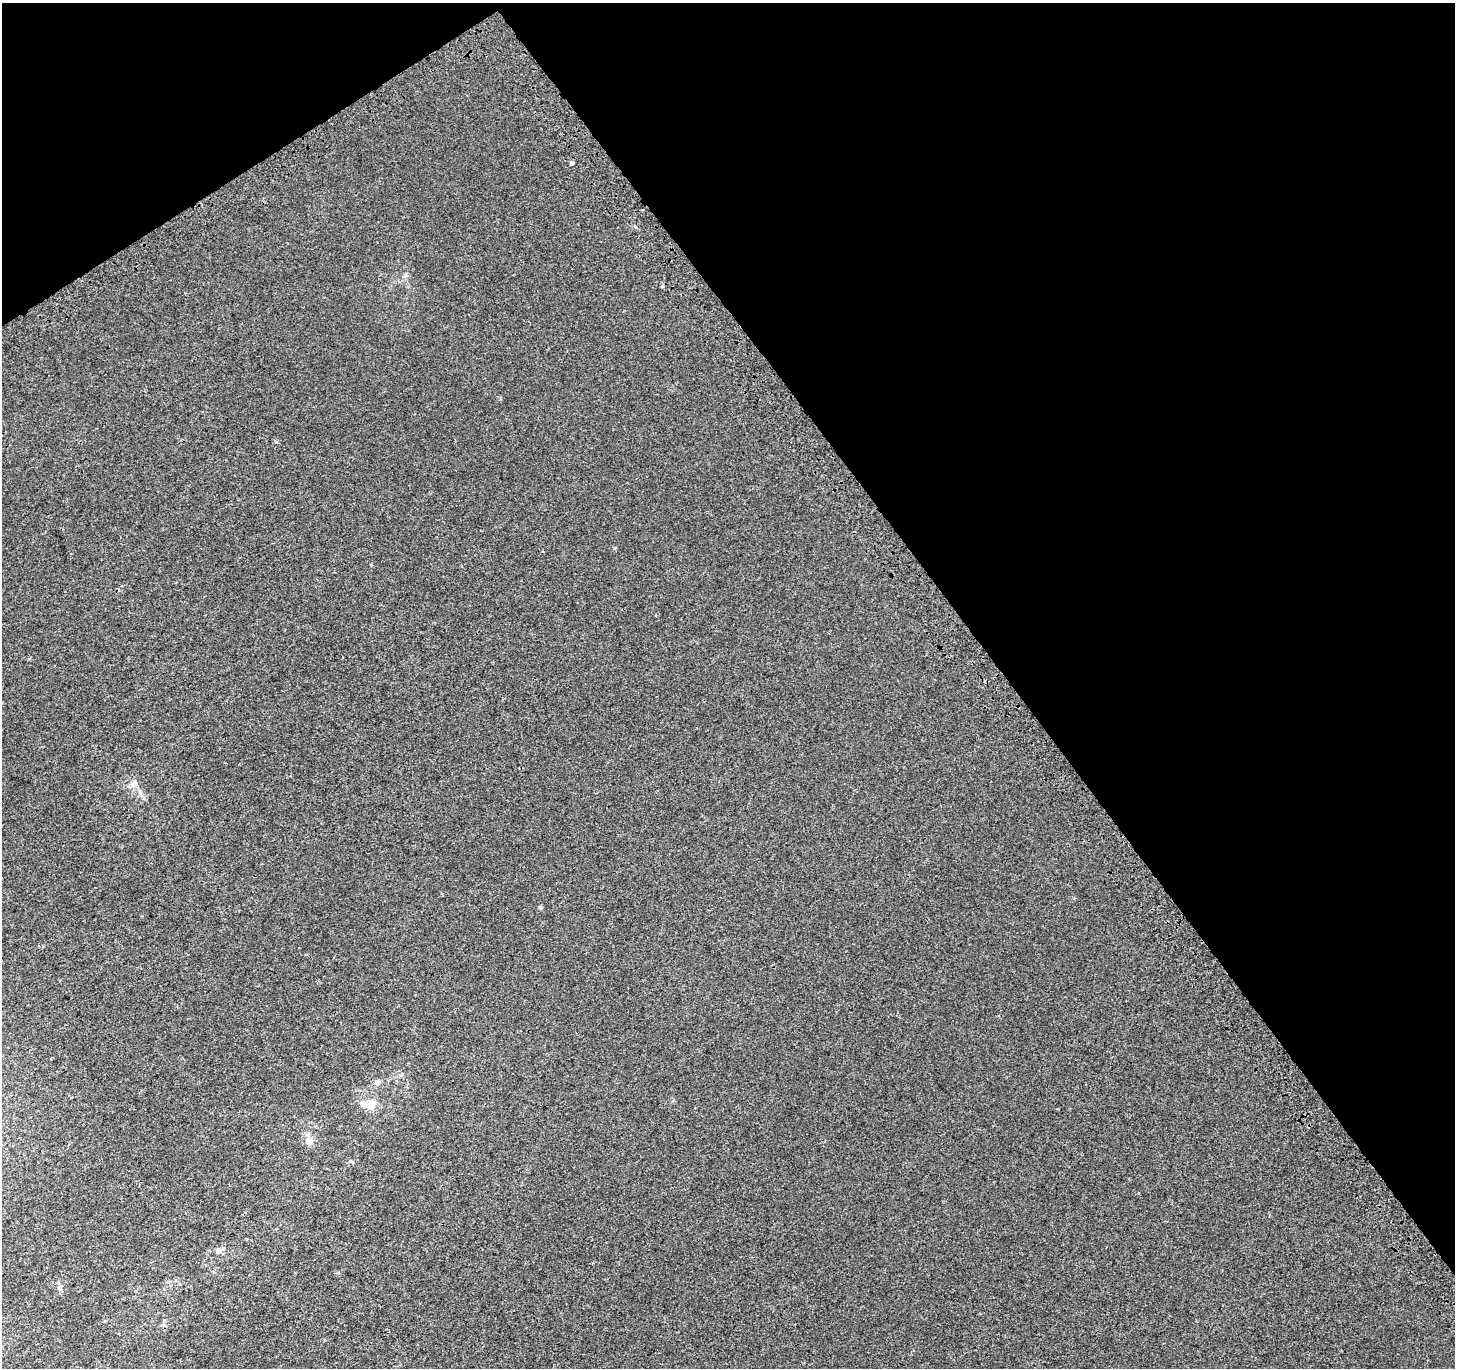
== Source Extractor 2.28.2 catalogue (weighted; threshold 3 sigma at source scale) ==
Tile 3 of 4 x 4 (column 3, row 1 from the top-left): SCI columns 3048-4500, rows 4347-5712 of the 6099 x 6021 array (HDU 1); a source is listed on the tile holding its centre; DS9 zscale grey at full resolution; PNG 1457 x 1370 px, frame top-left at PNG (2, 3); no overlay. Shown black and unused: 35% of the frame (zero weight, under 3 of 4 exposures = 9% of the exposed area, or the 3 px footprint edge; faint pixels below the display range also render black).
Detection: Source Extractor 2.28.2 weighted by HDU 2 'WHT'; one run over the whole footprint, this tile lists its part. Background 0.0015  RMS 0.003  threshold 0.0133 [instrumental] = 3 sigma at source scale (4.5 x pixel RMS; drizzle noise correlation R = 1.50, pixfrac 1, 0.0396/0.0396 arcsec/px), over >= 5 px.
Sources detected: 10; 1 inside a brighter listed object's ellipse — not listed separately; the other 9 listed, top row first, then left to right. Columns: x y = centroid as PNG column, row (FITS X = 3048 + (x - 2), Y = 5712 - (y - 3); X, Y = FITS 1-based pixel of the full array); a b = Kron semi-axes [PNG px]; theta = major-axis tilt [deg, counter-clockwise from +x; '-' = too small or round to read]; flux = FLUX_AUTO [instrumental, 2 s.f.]
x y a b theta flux
572 163 4 3 - 2.2
134 783 11 6 10 1
540 907 5 4 - 0.44
401 1075 6 4 20 0.4
377 1082 8 7 - 0.98
371 1104 11 9 51 3.3
309 1141 10 9 - 1.9
218 1250 8 7 - 0.93
164 1321 5 4 - 0.35